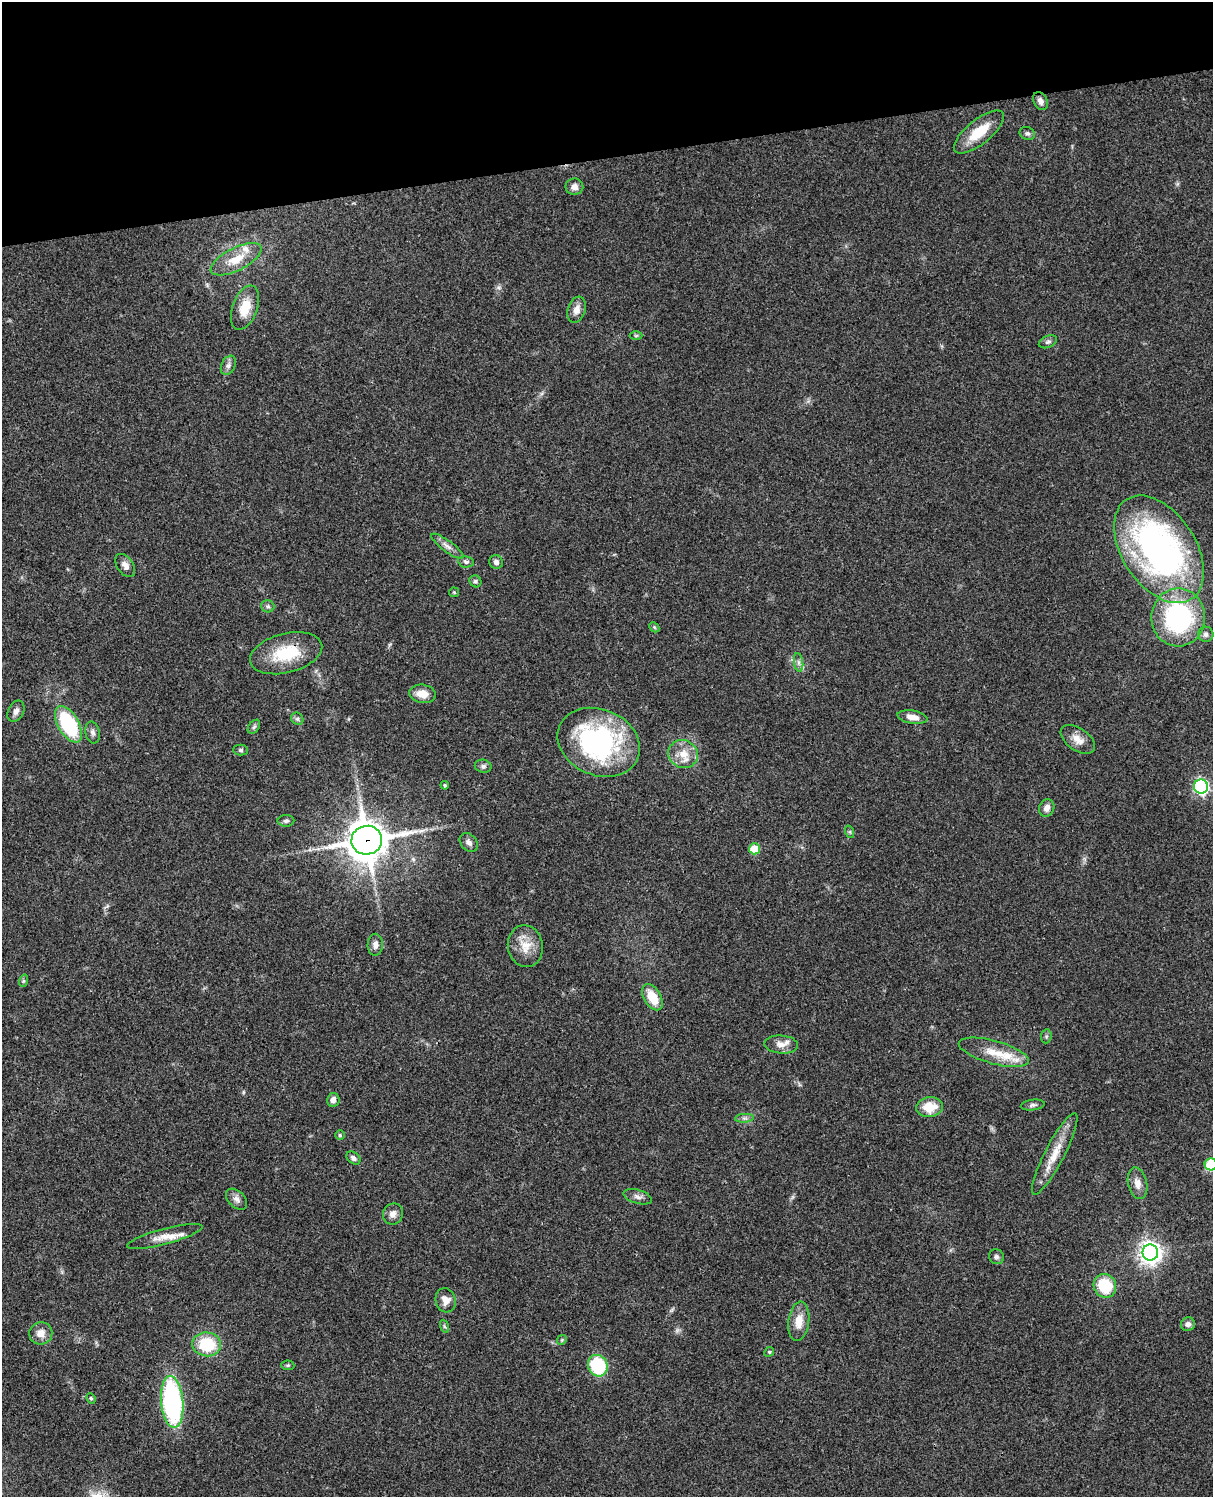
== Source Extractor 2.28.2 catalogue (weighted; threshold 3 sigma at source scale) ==
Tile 3 of 4 x 3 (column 3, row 1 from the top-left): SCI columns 2545-3755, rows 3269-4763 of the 5086 x 4927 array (HDU 1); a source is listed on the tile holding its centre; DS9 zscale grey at full resolution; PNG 1215 x 1499 px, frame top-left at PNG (2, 2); each listed source drawn as its Kron ellipse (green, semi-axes under 4 px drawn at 4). Shown black and unused: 10% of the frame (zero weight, under 3 of 4 exposures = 6% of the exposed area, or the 3 px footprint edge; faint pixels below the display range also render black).
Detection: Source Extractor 2.28.2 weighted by HDU 2 'WHT'; one run over the whole footprint, this tile lists its part. Background 0.0923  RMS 0.0062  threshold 0.0278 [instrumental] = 3 sigma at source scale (4.5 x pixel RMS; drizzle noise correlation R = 1.50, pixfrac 1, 0.05/0.05 arcsec/px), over >= 5 px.
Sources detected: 81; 1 long thin detection or spike segment (spike, bleed or trail) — neither listed nor drawn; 2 inside a brighter listed object's ellipse — not listed separately; the other 78 listed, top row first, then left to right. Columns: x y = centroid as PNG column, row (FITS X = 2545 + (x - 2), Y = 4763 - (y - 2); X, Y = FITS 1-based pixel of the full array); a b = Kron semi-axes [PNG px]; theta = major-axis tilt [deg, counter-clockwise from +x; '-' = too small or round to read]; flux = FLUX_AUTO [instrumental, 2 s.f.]
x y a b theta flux
1040 101 9 6 -64 2.8
979 132 30 12 39 17
1027 133 8 6 -23 1.5
574 187 9 8 - 3.5
236 259 28 11 27 12
245 308 23 12 69 12
577 310 13 8 72 4.7
636 336 6 4 1 0.81
1048 342 9 6 22 1.7
228 365 10 7 66 2.6
447 546 19 5 -36 3.6
1159 549 59 37 -57 210
466 562 8 5 -8 1.7
496 562 7 6 - 2.1
125 565 13 8 -55 3.5
475 581 6 5 - 1.2
454 592 5 4 - 0.7
268 606 7 6 - 1.4
1178 617 29 27 89 86
654 627 6 4 -46 0.86
1206 634 7 7 - 2.4
286 653 37 19 14 28
799 662 9 4 -82 1.9
422 694 13 9 -8 7.8
16 711 11 7 62 3
912 717 15 6 -8 5.1
297 719 7 5 -44 1.4
68 724 20 10 -60 54
254 727 8 5 53 1.3
93 732 11 7 -79 2.2
1078 739 19 11 -35 6.3
599 742 42 33 -23 110
241 750 7 5 -1 1.2
683 754 15 13 -26 9.4
483 766 8 6 -11 1.7
445 785 4 4 - 0.86
1201 787 7 7 - 130
1047 808 9 7 71 3.8
286 821 8 6 1 1.5
850 832 6 4 -72 0.86
367 840 15 14 - 1400
469 842 10 7 -50 2.8
754 849 5 5 - 16
375 945 11 7 88 3.3
525 946 21 17 -79 11
23 981 6 4 71 0.8
652 997 14 8 -60 14
1046 1036 7 5 84 1.2
781 1044 17 9 -3 5.3
994 1052 36 11 -15 14
333 1100 7 6 - 3.1
1033 1105 12 5 7 1.6
929 1107 13 10 7 12
744 1118 9 4 5 1.5
340 1135 5 5 - 0.86
1055 1154 45 9 63 14
353 1158 8 5 -37 2.2
1211 1164 6 6 - 38
1137 1183 16 9 -76 4.8
638 1197 14 7 -16 2.8
237 1199 12 8 -45 3
393 1214 11 10 - 3.6
165 1236 39 7 15 8.5
1150 1252 8 8 - 380
996 1257 8 7 - 1.6
1105 1286 12 11 - 24
446 1300 12 10 -75 5.4
799 1321 20 10 82 8.5
1188 1324 7 7 - 2.4
444 1326 7 4 -71 0.98
41 1333 11 11 - 5.6
562 1340 5 4 - 0.79
207 1344 14 12 -5 26
769 1352 5 4 - 0.71
288 1365 6 4 -5 0.92
598 1366 11 9 -64 39
91 1398 5 4 - 0.86
172 1402 26 11 -85 110
Overlapping masked pixels (flux is a lower limit): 3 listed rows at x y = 286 653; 367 840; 172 1402
Isophote crosses this tile's border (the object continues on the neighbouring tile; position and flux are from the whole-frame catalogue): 1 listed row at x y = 1211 1164